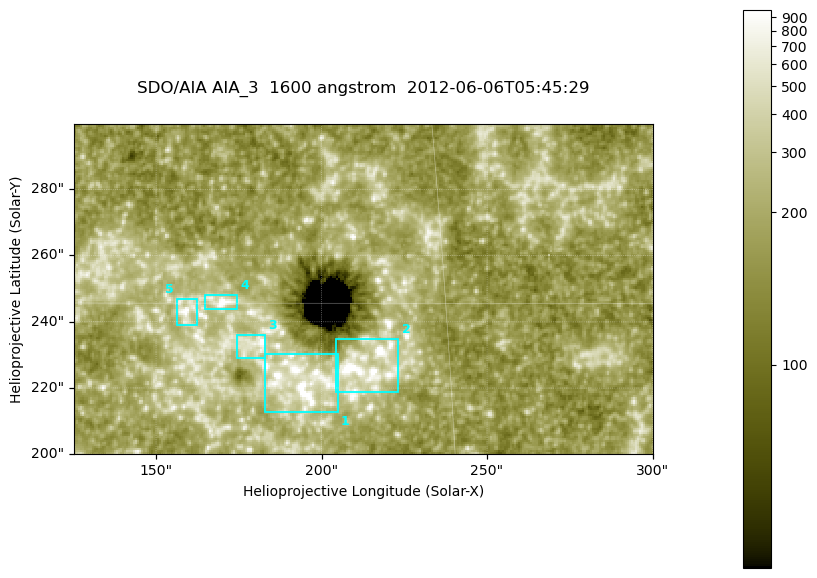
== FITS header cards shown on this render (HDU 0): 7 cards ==
TELESCOP= 'SDO/AIA '
INSTRUME= 'AIA_3   '
WAVELNTH=                 1600
WAVEUNIT= 'angstrom'
DATE-OBS= '2012-06-06T05:45:29.10'
CTYPE1  = 'HPLN-TAN'
CTYPE2  = 'HPLT-TAN'

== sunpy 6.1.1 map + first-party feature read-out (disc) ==
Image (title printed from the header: SDO/AIA AIA_3  1600 angstrom  2012-06-06T05:45:29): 287 x 164 px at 0.609 arcsec/px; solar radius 946 arcsec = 1552 px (partial field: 0.6% of the solar disc is inside the frame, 100% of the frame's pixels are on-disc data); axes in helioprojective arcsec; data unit not stated in the header (colour bar unlabelled)
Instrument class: DISC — disc imager (sunpy class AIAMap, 1600 A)
Bright regions (active regions / flare kernels): reference = the on-disc median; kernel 3 px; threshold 5 sigma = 315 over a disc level ~177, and >= 1.15x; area >= 47 px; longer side >= 3 px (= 1.8 arcsec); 5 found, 5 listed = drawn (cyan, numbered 1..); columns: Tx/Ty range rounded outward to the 2 arcsec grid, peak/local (2 s.f.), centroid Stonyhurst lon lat
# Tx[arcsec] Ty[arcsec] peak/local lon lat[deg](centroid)
1 182..206 212..232 10 +12 +14
2 204..224 218..236 17 +13 +14
3 174..184 228..236 5.8 +11 +14
4 164..176 244..248 7.1 +11 +15
5 156..162 238..248 5.5 +10 +15